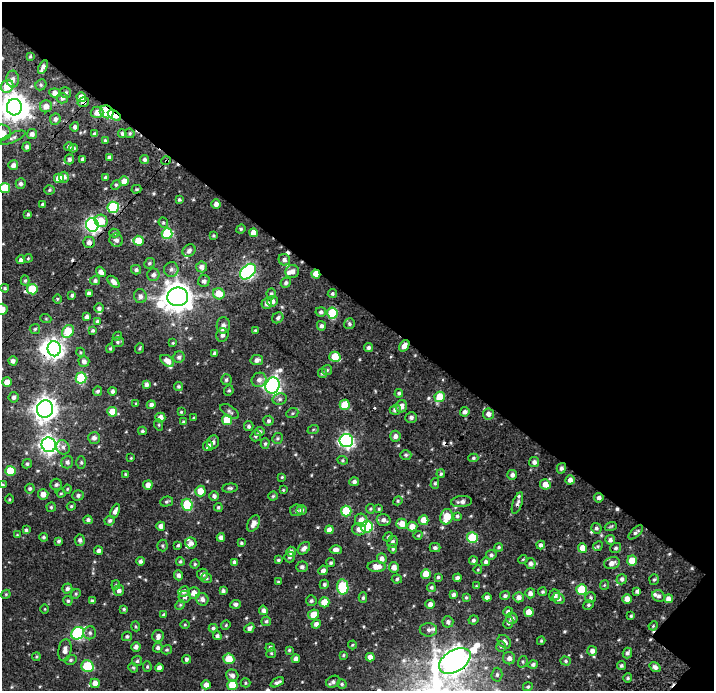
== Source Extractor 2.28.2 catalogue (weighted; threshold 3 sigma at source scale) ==
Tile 2 of 2 x 2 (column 2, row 1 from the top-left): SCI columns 840-1551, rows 893-1581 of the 1758 x 1761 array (HDU 1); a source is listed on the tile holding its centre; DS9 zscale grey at full resolution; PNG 716 x 693 px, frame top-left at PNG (2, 2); each listed source drawn as its Kron ellipse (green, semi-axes under 4 px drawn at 4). Shown black and unused: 45% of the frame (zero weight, under 3 of 4 exposures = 20% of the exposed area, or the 3 px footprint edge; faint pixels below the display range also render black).
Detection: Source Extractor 2.28.2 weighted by HDU 2 'WHT'; one run over the whole footprint, this tile lists its part. Background 0.136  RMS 0.047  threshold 0.211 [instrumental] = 3 sigma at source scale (4.5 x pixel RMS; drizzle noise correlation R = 1.50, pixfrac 1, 0.0396/0.0396 arcsec/px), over >= 5 px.
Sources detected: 417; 2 inside a brighter object's white glare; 6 cosmic-ray / hot-pixel residue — neither listed nor drawn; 12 inside a brighter listed object's ellipse — not listed separately; the other 397 listed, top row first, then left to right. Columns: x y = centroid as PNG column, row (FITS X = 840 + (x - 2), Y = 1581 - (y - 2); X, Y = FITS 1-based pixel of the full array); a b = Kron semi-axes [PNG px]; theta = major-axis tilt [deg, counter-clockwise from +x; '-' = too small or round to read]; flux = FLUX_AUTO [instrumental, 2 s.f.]
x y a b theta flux
30 57 4 4 - 5.2
43 67 7 3 61 17
13 79 8 6 -88 18
41 85 6 5 - 8.1
7 86 7 6 - 100
55 93 5 4 - 26
66 93 5 5 - 9.1
81 97 5 4 - 61
62 98 5 5 - 12
83 102 6 4 15 20
46 106 6 6 - 31
14 107 8 7 - 4800
97 112 6 5 - 28
107 112 7 6 - 330
114 115 7 4 -32 140
55 119 6 5 - 16
75 127 5 4 - 11
2 133 9 8 - 33
130 133 5 4 - 6.7
32 134 5 5 - 20
94 134 4 3 - 10
122 134 4 4 - 9.7
13 138 13 5 24 14
105 141 4 3 - 9.3
27 147 5 4 - 12
69 147 5 4 - 11
74 148 4 4 - 7.5
110 157 4 3 - 15
69 159 5 4 - 11
82 159 4 3 - 11
145 159 4 4 - 10
166 161 5 3 - 4.3
13 165 5 5 - 21
64 177 5 5 - 15
105 177 4 3 - 7.9
59 178 5 5 - 69
124 181 5 4 - 47
21 184 5 5 - 14
116 185 5 4 - 5.8
5 188 5 5 - 140
136 189 5 4 - 5.8
49 190 5 4 - 6.6
179 200 4 3 - 6.5
42 204 3 3 - 6.2
216 204 4 4 - 21
113 207 5 5 - 370
28 214 3 3 - 6.6
101 221 6 6 - 62
163 223 5 4 - 7.6
92 225 6 6 - 1000
241 229 5 4 - 6
114 233 5 4 - 6.1
253 233 4 4 - 38
167 234 5 5 - 250
213 235 3 3 - 5.2
116 240 7 6 - 16
138 241 5 5 - 96
89 242 6 5 - 21
189 251 7 5 37 15
28 258 4 4 - 4.6
21 260 4 4 - 11
284 260 6 5 - 13
149 263 6 4 43 7.7
202 267 5 5 - 19
171 269 7 7 - 16
136 270 5 5 - 10
292 271 7 6 - 24
101 272 6 4 -52 19
248 272 9 6 43 860
316 274 4 4 - 50
153 275 6 6 - 15
25 281 5 4 - 5.9
95 281 5 4 - 9.6
204 281 6 5 - 14
113 282 7 4 -44 22
286 283 5 5 - 11
5 288 4 3 - 6.5
32 289 5 5 - 140
89 293 4 4 - 15
219 294 6 5 - 76
271 294 5 4 - 9.8
332 294 5 4 - 8.1
72 295 4 3 - 7.9
140 296 7 6 - 16
178 297 10 9 - 7000
57 299 5 3 - 4.2
272 301 5 5 - 17
267 303 5 5 - 22
99 308 5 4 - 10
2 309 5 5 - 42
321 312 5 4 - 11
332 313 5 5 - 220
87 317 4 4 - 14
278 318 6 5 - 11
46 319 5 3 - 4.1
97 321 4 4 - 6.1
349 324 5 5 - 8.9
223 325 8 6 88 21
321 326 5 4 - 13
35 329 5 5 - 7.3
93 330 4 3 - 7.5
255 330 3 3 - 3.8
68 332 7 5 58 150
222 335 7 6 - 18
117 336 4 4 - 5.4
118 342 6 5 - 7.6
173 343 3 3 - 4.1
404 346 6 4 55 27
140 348 5 3 - 4.6
369 348 4 4 - 13
54 349 7 6 - 2300
110 349 4 3 - 5
80 352 4 3 - 4
215 353 4 3 - 13
179 357 6 5 - 12
335 357 6 5 - 82
257 360 6 5 - 18
13 361 5 4 - 17
84 361 5 5 - 17
167 361 8 5 -37 29
327 370 5 5 - 7.8
322 373 4 4 - 9.4
81 378 5 5 - 230
226 380 5 5 - 8.7
259 380 7 7 - 21
7 382 5 5 - 35
146 384 4 3 - 14
178 386 4 4 - 7.6
273 386 8 7 - 1200
98 391 5 4 - 8.8
112 391 4 4 - 11
229 391 5 5 - 7.3
399 393 4 4 - 8.5
14 397 5 5 - 14
440 397 5 5 - 140
280 399 7 5 13 12
136 403 3 3 - 4
151 405 4 4 - 12
345 405 5 5 - 110
401 406 6 5 - 24
45 409 9 8 - 3600
395 410 5 5 - 15
230 411 10 5 -34 13
112 412 5 5 - 74
181 412 3 3 - 4.1
465 412 5 4 - 16
292 413 6 5 - 6.5
488 414 5 5 - 25
411 417 6 5 - 14
160 418 5 5 - 34
194 418 3 3 - 4.6
227 420 5 5 - 94
268 421 5 5 - 10
184 422 4 3 - 7.1
159 425 6 3 -72 5.1
249 426 5 4 - 9.7
313 430 6 4 20 5.6
142 431 4 3 - 6.8
259 432 5 4 - 9.1
256 436 6 5 - 9.3
395 436 5 5 - 17
94 438 6 6 - 19
277 438 5 5 - 7.3
346 441 7 6 - 1100
213 442 7 6 - 13
265 444 5 4 - 6.8
49 445 7 7 - 1900
208 446 5 5 - 17
63 447 7 6 - 15
406 455 5 4 - 7.3
131 458 3 3 - 3.7
473 458 5 4 - 7.1
343 460 5 4 - 5.8
67 462 6 6 - 14
81 462 6 4 -90 6.9
534 462 5 5 - 15
27 464 5 4 - 8.7
561 468 5 4 - 12
10 471 5 5 - 150
125 474 4 3 - 4.3
441 474 4 3 - 6
512 475 5 5 - 17
282 477 3 3 - 4.2
570 480 4 4 - 19
354 482 5 4 - 12
435 483 5 4 - 6.7
545 484 5 5 - 34
2 485 4 2 - 5.6
56 485 6 5 - 9.5
148 485 5 4 - 31
230 488 8 4 5 8.2
30 489 5 5 - 9.3
67 489 4 4 - 4.8
283 490 3 3 - 3.7
200 491 5 5 - 52
61 493 4 4 - 5.1
43 494 5 5 - 34
78 495 6 5 - 12
214 496 5 4 - 13
273 496 4 4 - 5.7
599 498 5 4 - 14
9 499 4 3 - 4.2
398 501 5 4 - 6.1
167 502 6 5 - 7.9
462 502 10 5 5 19
517 503 11 4 71 14
187 505 6 5 - 240
71 506 4 3 - 5.7
51 507 5 5 - 6.4
218 507 4 4 - 6.5
370 509 5 4 - 5.7
379 509 4 4 - 5.8
296 510 6 5 - 11
301 510 5 5 - 13
115 511 8 4 66 18
346 511 5 5 - 180
457 516 4 4 - 7.6
447 517 8 6 78 95
88 520 4 4 - 12
361 520 6 6 - 35
384 520 7 6 - 18
424 520 5 5 - 56
110 521 5 5 - 9.2
254 523 9 5 62 25
402 524 5 5 - 42
161 526 4 4 - 19
412 526 5 5 - 38
611 526 6 3 19 5.5
367 527 6 5 - 460
596 528 5 5 - 8.8
359 529 7 6 - 18
26 530 4 4 - 7.3
329 530 4 4 - 25
636 532 9 4 44 10
17 535 4 4 - 3.9
418 535 4 3 - 4.1
43 537 4 3 - 6.7
221 537 4 4 - 17
388 537 5 4 - 4.7
472 538 5 5 - 240
80 540 6 5 - 14
610 540 5 4 - 14
59 541 4 4 - 8.7
392 542 6 5 - 11
191 543 6 5 - 18
241 543 4 3 - 6.7
178 545 3 3 - 5.9
541 545 4 4 - 12
162 546 6 5 - 6.7
598 546 5 4 - 6.6
499 547 4 4 - 8
304 548 7 5 43 19
435 548 5 4 - 11
583 548 5 4 - 56
616 548 6 5 - 8.6
393 549 5 4 - 6.6
336 550 6 4 -2 18
99 551 4 4 - 14
291 552 5 4 - 21
491 555 5 4 - 8.7
289 557 5 5 - 8.2
382 559 5 5 - 18
523 559 4 3 - 4.3
278 560 4 3 - 5.7
140 561 4 4 - 11
180 561 4 4 - 6
473 561 4 4 - 10
632 561 5 5 - 67
234 562 4 4 - 9.4
486 562 4 4 - 11
331 563 4 4 - 6.3
612 563 8 6 14 26
195 564 5 4 - 5.9
531 564 5 5 - 15
302 567 6 5 - 12
376 567 9 5 -2 42
394 567 5 5 - 27
478 569 4 3 - 3.4
323 570 5 4 - 16
202 574 5 5 - 13
426 574 5 5 - 65
179 575 5 4 - 14
438 577 3 3 - 6.3
206 578 5 5 - 8.7
457 578 4 4 - 15
397 579 5 4 - 7.4
622 579 5 5 - 12
654 580 5 5 - 7.2
278 582 3 3 - 4
324 584 5 4 - 8.9
116 585 5 4 - 5.4
604 585 5 4 - 4.8
476 586 4 4 - 4.1
343 587 7 5 -82 240
431 587 4 4 - 6.9
67 589 5 5 - 12
582 589 5 5 - 210
119 590 5 5 - 21
184 591 5 5 - 14
223 591 4 3 - 11
637 591 4 3 - 41
542 592 4 4 - 6.3
194 593 6 5 - 34
530 593 5 5 - 17
6 594 5 3 - 4.3
76 594 5 4 - 5.6
453 595 4 4 - 12
555 595 6 5 - 16
505 596 5 4 - 11
659 596 6 5 - 11
185 597 6 6 - 13
466 597 4 3 - 5.6
487 597 4 4 - 13
519 597 5 5 - 19
363 598 5 4 - 8.1
591 598 5 5 - 7.8
202 599 6 6 - 18
559 599 6 5 - 14
627 599 5 4 - 36
668 599 4 4 - 29
68 601 5 4 - 7.9
92 601 4 4 - 8.5
311 601 5 5 - 9.6
324 602 5 5 - 78
235 604 5 4 - 11
430 604 4 4 - 20
180 605 5 4 - 5.5
588 605 5 4 - 6.4
45 609 5 3 - 3.5
124 609 4 4 - 5.7
263 610 5 4 - 13
508 612 4 4 - 12
529 612 5 5 - 51
163 615 3 2 - 5.1
314 615 5 5 - 53
631 616 4 3 - 4.8
512 618 6 5 - 14
474 620 5 4 - 10
266 621 5 4 - 7.5
448 622 6 5 - 13
508 623 6 4 63 11
316 624 4 4 - 18
185 625 4 3 - 4.1
226 625 5 4 - 4.9
136 626 5 3 - 4.9
653 626 5 4 - 4.5
213 628 4 4 - 8.2
249 628 5 4 - 15
428 630 9 6 0 13
78 633 7 6 - 540
90 633 6 6 - 10
127 636 5 4 - 8
158 636 6 6 - 14
217 636 4 4 - 13
541 641 4 4 - 5
504 642 7 5 -45 22
352 645 4 4 - 4.8
136 647 5 4 - 14
270 647 4 4 - 10
501 647 5 5 - 6.5
158 648 5 4 - 9.8
65 650 11 6 81 26
167 650 5 4 - 6.2
289 650 4 4 - 5.6
592 651 5 5 - 19
271 653 5 4 - 6
627 653 5 4 - 11
343 655 4 3 - 4.4
36 657 4 3 - 4.5
370 657 4 4 - 25
509 658 6 6 - 18
186 659 4 4 - 9.5
229 659 5 5 - 74
296 659 4 4 - 22
70 660 6 5 - 8.2
137 661 5 5 - 7.5
455 661 17 10 31 4900
566 661 5 4 - 7.5
523 662 6 4 72 7.1
533 664 5 4 - 11
87 666 6 5 - 190
621 666 4 4 - 8
147 667 5 4 - 6
655 667 6 4 -37 16
133 668 5 4 - 5.3
159 668 4 4 - 21
497 675 7 5 87 11
232 676 6 6 - 17
628 678 4 4 - 6.3
277 682 7 3 25 12
333 682 7 5 30 11
95 683 5 4 - 34
245 683 5 4 - 5.8
342 684 5 4 - 7.3
206 685 4 4 - 24
232 685 5 5 - 110
528 687 5 4 - 7.2
Overlapping masked pixels (flux is a lower limit): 14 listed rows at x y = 55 93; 83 102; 14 107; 107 112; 114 115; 166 161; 92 225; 316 274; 404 346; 45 409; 517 503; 329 530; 637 591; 455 661
Isophote crosses this tile's border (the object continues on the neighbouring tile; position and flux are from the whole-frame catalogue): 5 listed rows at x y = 14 107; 2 133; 5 188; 2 309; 2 485